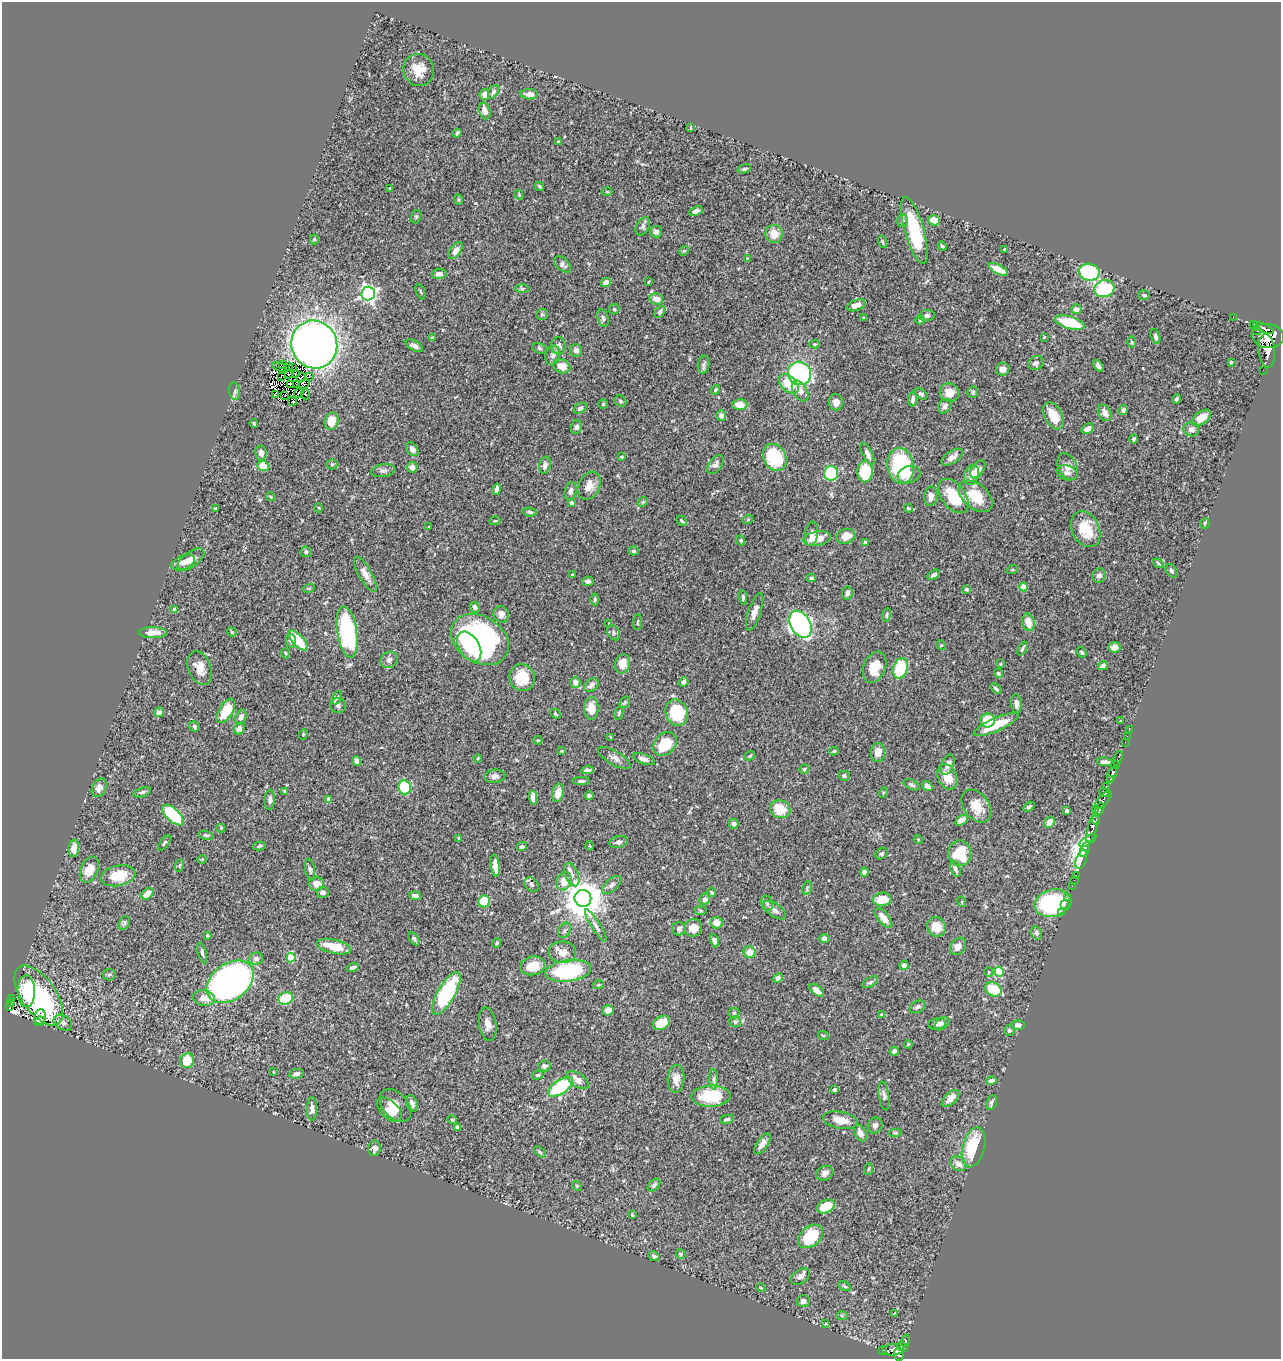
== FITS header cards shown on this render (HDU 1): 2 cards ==
NAXIS1  =                 1279
NAXIS2  =                 1357

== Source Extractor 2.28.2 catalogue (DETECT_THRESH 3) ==
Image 1279 x 1357 px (HDU 1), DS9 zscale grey, 1 PNG px = 1 image px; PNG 1283 x 1361 px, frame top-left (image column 1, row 1357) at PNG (2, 2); each listed source drawn as its Kron ellipse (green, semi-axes under 4 px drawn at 4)
Background 0.489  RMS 0.024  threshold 0.072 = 3 sigma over >= 5 px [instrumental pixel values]
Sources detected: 457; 11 with non-positive FLUX_AUTO (blend fragments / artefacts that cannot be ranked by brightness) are neither listed nor drawn; the other 446 listed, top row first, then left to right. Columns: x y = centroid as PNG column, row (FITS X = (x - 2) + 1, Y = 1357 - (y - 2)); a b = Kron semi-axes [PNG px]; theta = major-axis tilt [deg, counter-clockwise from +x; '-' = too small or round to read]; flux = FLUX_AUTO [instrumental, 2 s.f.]
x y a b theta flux
419 70 16 15 - 27
493 92 7 4 57 3.9
484 94 5 4 - 9.6
529 94 9 5 -1 9.9
485 111 8 5 -73 11
691 127 4 2 - 1.4
457 133 4 3 - 2.9
558 142 3 2 - 1.4
744 169 7 4 14 3.1
539 186 5 3 - 2.5
390 188 4 3 - 1.3
607 191 5 3 - 1.3
519 195 5 4 - 1.7
459 200 5 3 - 1.8
696 211 7 4 25 5.7
416 217 7 5 75 2.6
902 220 6 5 - 4.1
934 220 6 5 - 17
643 226 10 6 61 4.8
914 230 34 9 -74 110
656 231 6 6 - 6.2
774 234 9 8 - 19
314 239 5 4 - 2.1
883 242 6 4 -70 2
942 246 5 3 - 2.8
1005 250 4 3 - 3.3
456 251 10 5 54 9.5
684 251 5 4 - 2.2
747 258 3 3 - 1
562 264 10 6 -41 6
998 269 11 4 -26 23
1089 272 10 8 -9 130
439 274 7 5 3 7.9
606 282 5 4 - 12
648 282 3 2 - 1.3
522 289 7 4 -1 2.8
1104 289 10 8 16 86
420 292 8 2 -68 1.8
368 293 7 6 - 570
1144 295 5 5 - 2.7
656 299 7 5 -12 15
856 305 10 5 20 11
614 309 5 5 - 2.3
1076 309 5 5 - 8.1
660 312 6 4 63 4.8
542 314 6 5 - 2.6
927 315 8 5 7 4.9
1233 317 2 2 - 5.5
603 318 9 5 -74 3.9
864 318 3 2 - 1.9
920 320 4 4 - 2.3
1070 323 15 6 -16 57
1253 325 3 2 - 7
1264 328 11 3 -22 500
1257 330 5 2 - 4.8
1268 336 16 12 -7 3100
1044 337 3 3 - 1.6
1155 337 8 4 -74 4.8
433 338 4 3 - 2.2
1132 342 5 3 - 1.7
314 344 24 23 - 1300
815 344 5 4 - 1.9
414 346 9 5 -30 5.2
558 346 8 7 - 7.3
539 348 7 5 -18 3.1
576 350 6 6 - 7.4
1267 351 17 8 -84 1800
553 355 10 7 73 6.3
1231 362 3 3 - 2
1036 363 8 6 31 5.6
282 364 3 2 - 5.3
703 365 9 5 82 4.3
289 366 3 2 - 0.24
562 366 9 7 -21 23
1098 366 6 3 -53 4.5
279 367 7 2 -18 5
292 367 2 2 - 2.8
1003 369 7 6 - 8
1263 370 2 2 - 4.9
799 373 12 11 - 240
289 374 4 2 - 1.6
295 374 3 2 - 0.36
281 376 4 2 - 1.3
301 377 4 2 - 1.4
309 377 3 2 - 1.9
290 384 4 2 - 3
304 384 6 3 35 2.9
789 384 12 7 -45 40
297 385 3 2 - 2.8
716 390 5 3 - 1.8
235 391 9 5 -83 4.9
800 391 11 7 -59 12
973 392 6 5 - 3.7
299 393 5 2 - 0.42
949 393 10 9 - 17
305 394 5 3 - 3.2
921 394 7 4 -37 4.5
275 395 4 2 - 1.3
285 395 3 2 - 1.1
913 399 7 4 83 4.8
1176 399 5 4 - 2.8
292 401 4 2 - 2.6
620 401 6 5 - 2.7
836 402 8 7 - 8.1
603 404 4 4 - 1.8
740 405 7 5 -1 20
945 406 8 6 52 6
580 408 7 5 35 4
1123 410 5 4 - 4.4
1105 413 9 6 -62 8.3
721 416 5 5 - 6.4
1053 416 14 9 -60 32
1202 418 10 6 35 25
332 421 9 7 75 24
254 423 4 3 - 2.3
576 427 7 5 74 4
1087 429 6 4 33 6.9
1191 429 8 7 - 7.5
1133 439 4 4 - 3
412 449 7 5 -53 6.5
261 453 7 5 -82 7
867 454 12 5 -64 8.2
621 457 3 3 - 2.3
775 457 14 11 -62 85
952 457 12 6 33 8.8
332 464 5 5 - 2
545 465 8 5 75 7.7
715 465 11 6 54 7.4
263 466 6 5 - 26
901 466 18 13 -81 130
412 467 5 5 - 10
1067 467 14 9 -66 11
978 469 10 6 54 16
383 471 12 6 9 6
865 472 10 7 88 66
831 473 7 7 - 120
1067 473 10 7 -17 6.4
909 475 11 8 18 11
971 475 10 7 70 14
589 486 15 10 63 17
496 489 6 3 77 6
571 491 9 5 78 6.3
931 496 10 6 85 9.7
954 496 19 12 -53 58
976 496 19 12 -41 41
271 497 5 3 - 1.4
643 502 5 4 - 1.9
572 503 3 3 - 3.9
319 508 4 3 - 1.5
908 508 4 3 - 2.2
215 509 3 3 - 3.3
530 512 7 4 -7 3.7
748 519 5 3 - 1.6
495 521 5 3 - 1.6
681 521 6 4 -42 2.1
1205 523 5 4 - 2.3
429 527 2 2 - 1.3
1086 529 19 13 -63 42
811 534 12 6 82 11
846 536 9 7 19 20
817 539 14 7 10 23
741 540 5 4 - 2.1
865 542 3 3 - 2.1
634 551 5 4 - 3.2
306 552 5 5 - 3.4
191 560 16 7 37 13
183 562 12 7 22 11
1158 563 5 3 - 1.9
1012 570 5 3 - 1.4
1172 571 7 5 -58 3.4
365 574 20 6 -61 13
573 574 4 2 - 1.5
934 575 7 4 34 5.4
1099 576 7 6 - 6.6
811 578 4 4 - 2.6
588 581 6 5 - 4.6
1023 587 4 4 - 27
309 588 6 3 19 1.6
966 589 4 4 - 2.7
847 593 6 5 - 5.5
743 597 7 4 -85 2.8
595 599 6 4 -89 2.4
475 607 5 4 - 5.9
174 610 4 3 - 8.1
755 612 19 6 72 12
501 614 8 7 - 7.8
887 615 7 3 81 2
638 622 8 3 84 1.7
1028 622 9 6 -78 17
609 624 3 3 - 1.7
801 624 14 10 -59 400
232 632 5 4 - 1.7
347 632 26 10 -81 230
153 633 14 5 -1 16
613 633 8 6 -58 4.4
298 640 13 5 -48 57
480 640 31 23 -32 390
291 641 7 5 -78 8
941 645 5 4 - 1.7
469 647 16 10 -59 46
1115 647 6 5 - 12
1022 649 7 3 64 2.9
1082 652 5 4 - 3.1
285 653 5 3 - 1.7
389 660 9 7 35 7.8
623 664 9 7 73 20
1000 664 4 3 - 1.6
1103 666 5 4 - 4.8
875 667 16 11 67 28
200 668 18 11 -68 19
900 668 10 7 73 84
998 673 5 4 - 2.6
522 678 13 12 - 38
575 682 5 5 - 10
684 682 5 4 - 3.8
591 685 8 5 43 8.3
996 688 6 3 -37 2.7
337 698 7 4 62 3
625 702 6 4 54 2.4
1016 704 9 5 -86 8.5
338 706 8 7 - 4.6
591 708 11 7 88 20
226 711 13 7 58 47
159 712 5 5 - 6.7
619 713 7 4 77 2.2
677 713 13 11 -68 92
555 714 6 4 -44 2.2
241 717 8 5 70 5.9
988 721 7 7 - 45
1120 721 4 2 - 1
996 724 24 6 24 46
194 726 6 5 - 2.7
239 728 6 5 - 6.5
1129 730 2 2 - 6.9
303 734 5 4 - 1.8
1127 736 2 2 - 5.8
611 737 3 2 - 1.4
538 740 4 3 - 1.7
1125 742 2 2 - 10
665 744 13 10 49 46
562 751 4 3 - 1.4
834 751 5 3 - 2.3
878 752 9 7 84 16
750 756 6 4 38 2.8
478 758 4 3 - 1.5
614 758 18 7 -29 8.8
1118 758 7 3 68 82
644 759 11 5 -19 6.4
357 761 5 4 - 9.1
1105 762 8 3 -7 4.9
948 765 11 6 68 9.3
1115 765 4 3 - 380
804 769 5 4 - 2.2
587 770 6 3 6 4.7
1112 774 8 4 69 580
495 776 10 6 6 6.8
844 776 5 5 - 3.5
947 777 13 9 -67 26
1111 779 3 3 - 90
581 781 8 4 2 4.3
912 785 9 4 -26 3.8
927 786 6 4 -36 7.8
405 787 7 6 - 96
1106 787 4 3 - 39
99 788 9 6 63 8.3
284 791 4 3 - 2.2
142 792 9 4 19 3.6
1104 792 5 4 - 190
558 793 9 5 78 21
883 793 5 3 - 1.5
589 796 4 4 - 3.4
533 797 7 4 -86 8.3
329 799 4 4 - 13
270 800 10 5 85 5.7
1103 800 11 5 47 260
976 806 18 12 -53 31
1029 807 6 4 32 3
780 809 10 8 -20 35
1095 809 3 2 - 26
1100 809 6 3 71 230
1067 811 4 3 - 2.9
173 815 13 6 -43 110
961 820 7 4 33 11
1096 820 4 3 - 91
1049 822 6 5 - 16
734 824 5 5 - 4.9
1092 827 16 4 75 1300
221 828 4 4 - 1.4
206 835 7 4 -14 2.5
459 838 4 2 - 1.2
918 839 4 3 - 1.3
1088 840 10 3 33 260
619 842 9 6 12 5.9
164 843 9 3 55 2.4
259 846 6 4 12 2.6
590 846 4 3 - 1.5
522 847 5 4 - 5
74 848 9 5 86 12
1085 849 8 3 66 1700
960 853 13 11 -81 71
882 854 6 5 - 3.4
202 859 4 3 - 1.2
1081 859 10 5 70 190
180 865 6 4 70 2
495 866 11 4 -83 12
955 869 9 5 -69 5
89 870 13 8 67 25
310 870 11 5 -81 4.3
864 872 4 4 - 5.1
572 875 12 6 -67 7.6
1076 875 2 2 - 4
118 876 17 10 11 41
1074 880 2 2 - 3.9
564 881 9 7 73 19
316 883 7 7 - 14
532 885 8 6 -46 4.4
612 885 12 6 42 5.8
1072 886 2 2 - 5.7
807 888 7 5 78 3
323 892 6 5 - 5.9
712 892 5 4 - 1.9
147 894 7 5 43 19
415 896 6 4 -5 6.3
1068 897 3 2 - 5.4
583 898 8 8 - 4700
705 899 6 5 - 7.5
882 899 9 7 7 25
484 901 6 6 - 49
962 902 5 3 - 1.5
767 903 8 5 -74 4.1
1053 903 18 13 14 150
1065 905 3 3 - 3.7
775 910 13 6 -35 8.6
700 911 6 3 -9 1.8
1062 913 2 2 - 6
884 918 12 5 -51 15
124 923 7 5 60 3.1
717 923 6 6 - 14
596 925 19 4 -57 6.9
936 927 10 9 - 26
693 928 9 8 - 18
679 929 7 6 - 5.4
565 930 8 5 61 3.7
1037 933 6 5 - 4.5
207 935 3 3 - 2.3
414 939 7 4 -56 3
824 939 5 4 - 8.3
714 941 7 4 -73 5.6
496 943 5 3 - 2.1
958 946 9 7 53 12
334 947 17 7 -13 33
562 952 14 11 -1 15
750 952 6 6 - 18
202 953 10 4 -75 4
291 958 4 4 - 69
256 959 7 6 - 6.9
904 965 5 4 - 9.3
533 966 12 9 12 30
353 967 6 3 18 4.6
568 971 23 10 7 160
989 972 5 4 - 1.9
999 972 5 4 - 84
109 975 6 5 - 3.1
778 978 5 4 - 6.1
230 982 26 18 36 660
870 982 8 4 30 3.5
598 985 5 3 - 1.9
993 989 9 6 -28 46
817 990 8 4 -39 6.8
26 991 16 8 -88 39
446 993 24 8 60 160
39 996 34 17 -55 290
204 998 11 7 -9 14
286 998 7 6 - 55
12 999 3 2 - 1.6
11 1002 3 2 - 5.1
10 1006 3 2 - 6.3
918 1007 8 5 30 4.8
608 1010 5 5 - 13
734 1013 5 5 - 2.1
882 1015 4 4 - 3.9
40 1017 7 5 83 13
39 1021 5 4 - 12
735 1022 6 5 - 2.7
63 1023 10 7 -33 6.3
661 1023 9 6 32 32
488 1024 17 8 -81 12
937 1024 9 5 9 8.2
942 1024 8 5 40 5.5
1018 1025 6 5 - 7.5
1009 1030 5 5 - 4.1
823 1035 5 3 - 1.6
908 1044 4 4 - 1.6
894 1051 5 4 - 3.9
187 1061 7 6 - 32
544 1066 6 5 - 4.9
274 1072 4 2 - 1.3
296 1074 7 5 11 4.7
538 1075 5 4 - 2.5
676 1079 14 8 87 15
714 1079 10 4 -88 4.3
578 1080 12 6 -36 15
991 1081 5 4 - 6.3
561 1087 14 7 34 98
834 1090 3 3 - 2.3
711 1096 19 10 3 71
884 1096 15 5 -82 5.2
950 1098 11 5 44 13
992 1102 8 4 72 4.3
412 1103 8 5 -71 6.9
395 1106 19 12 -48 21
312 1109 12 5 90 7.9
389 1110 15 8 -43 15
727 1119 7 4 9 3.5
452 1120 5 4 - 1.9
840 1120 18 8 -11 22
875 1125 8 7 - 5
457 1127 4 3 - 3
860 1133 9 5 -62 9.7
895 1133 6 4 1 2.5
762 1144 12 5 56 9.5
974 1147 20 11 74 76
374 1148 8 6 80 8.7
540 1152 7 4 -44 2.8
958 1164 8 7 - 11
868 1169 6 4 87 2
825 1173 9 7 27 7.5
654 1185 7 4 46 4.3
577 1186 5 4 - 1.9
826 1206 9 6 26 43
632 1215 4 3 - 1.8
810 1236 14 9 39 63
681 1254 5 5 - 2.6
654 1256 6 4 -25 2.6
800 1277 10 7 34 5.7
845 1286 7 3 -26 2.3
761 1288 4 3 - 1.5
803 1301 7 5 14 6.3
894 1314 3 3 - 8.3
842 1316 6 4 -1 2.1
826 1324 3 2 - 1.5
906 1341 6 3 71 83
902 1347 5 3 - 46
883 1350 4 2 - 16
893 1350 11 5 7 340
899 1354 7 5 -83 220
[11 non-positive-flux detections neither listed nor drawn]